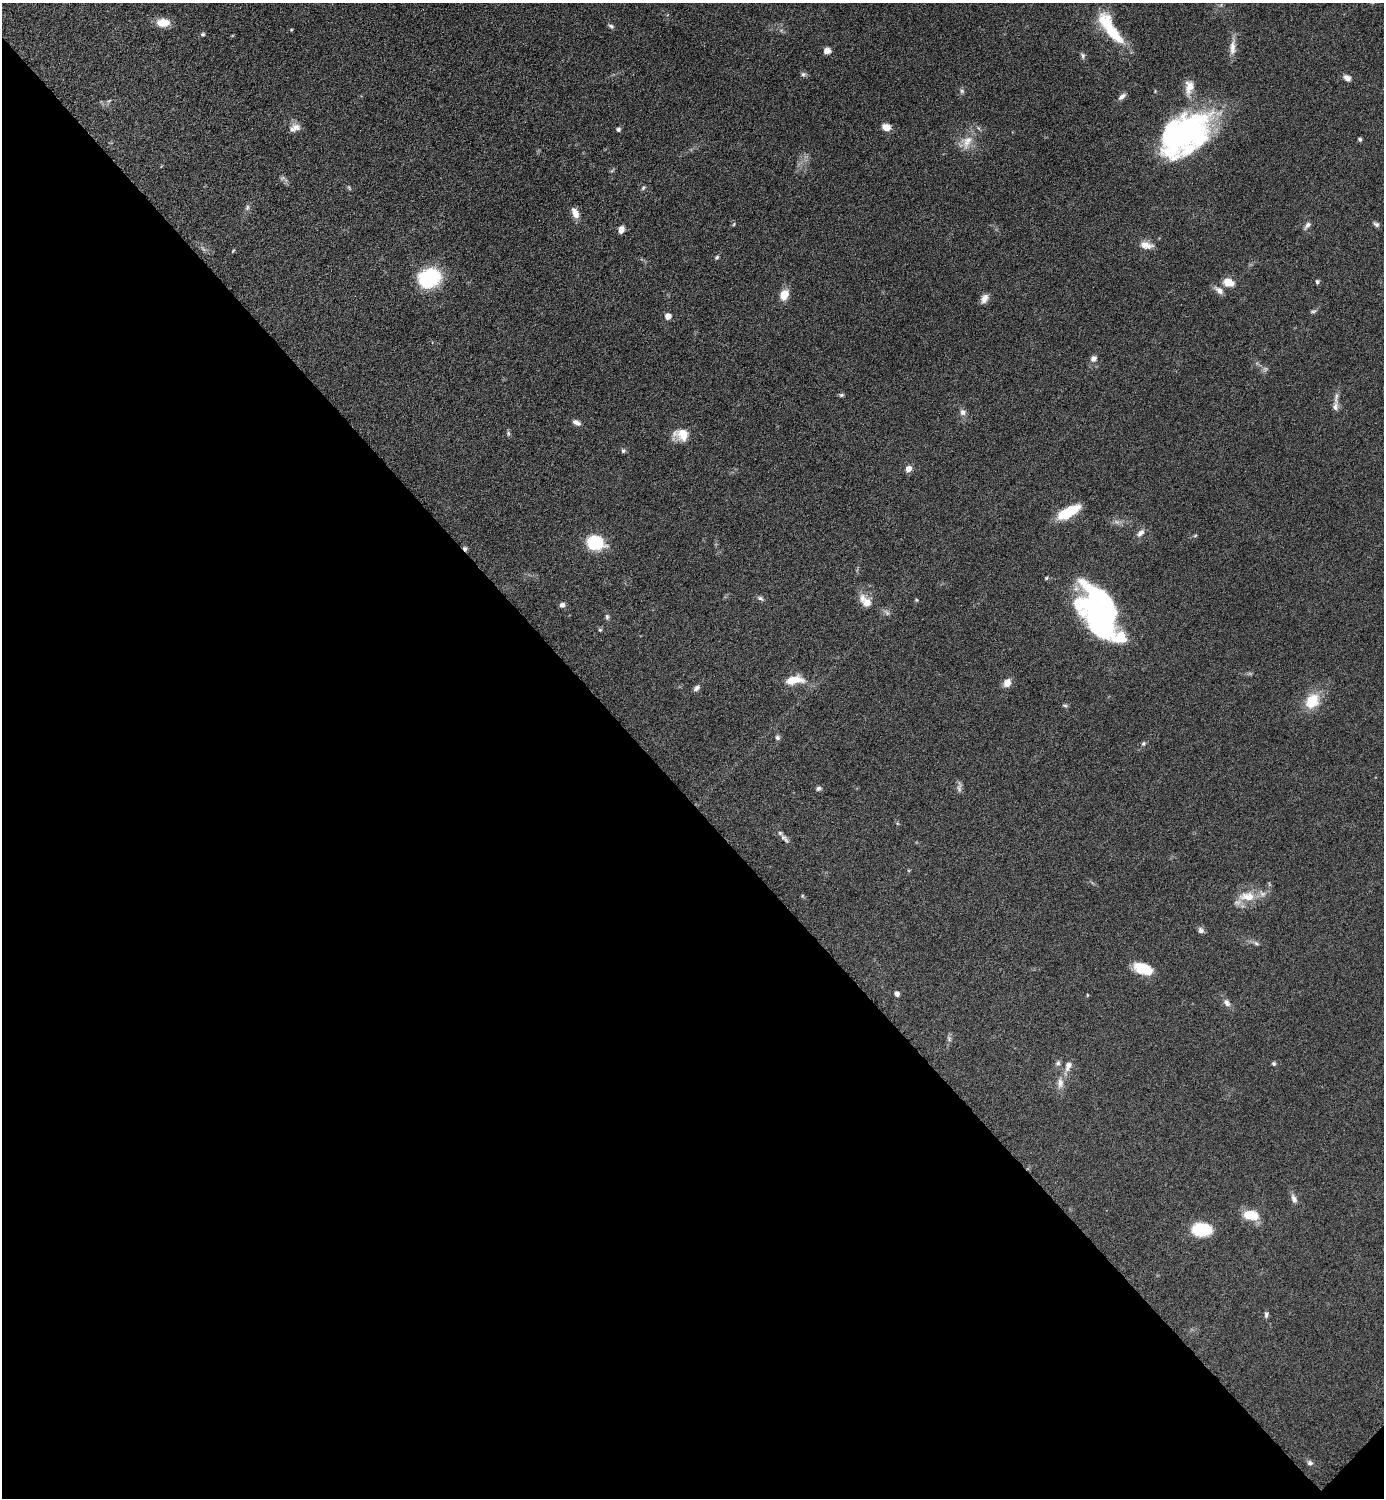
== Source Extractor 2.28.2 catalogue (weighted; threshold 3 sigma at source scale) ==
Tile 14 of 4 x 4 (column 2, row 4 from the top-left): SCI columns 1690-3071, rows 8-1503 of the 6002 x 6002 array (HDU 1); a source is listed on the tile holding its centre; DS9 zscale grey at full resolution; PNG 1386 x 1500 px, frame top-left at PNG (2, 3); no overlay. Shown black and unused: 47% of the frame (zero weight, under 6 of 12 exposures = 1% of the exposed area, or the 3 px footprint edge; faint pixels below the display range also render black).
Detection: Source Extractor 2.28.2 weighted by HDU 2 'WHT'; one run over the whole footprint, this tile lists its part. Background 0.0871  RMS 0.0038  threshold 0.0156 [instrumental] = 3 sigma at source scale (4.09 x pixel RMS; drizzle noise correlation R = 1.36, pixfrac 0.8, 0.05/0.05 arcsec/px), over >= 5 px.
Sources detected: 98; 3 too faint to see at this stretch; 3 inside a brighter object's white glare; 1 cosmic-ray / hot-pixel residue — not listed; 5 inside a brighter listed object's ellipse — not listed separately; the other 86 listed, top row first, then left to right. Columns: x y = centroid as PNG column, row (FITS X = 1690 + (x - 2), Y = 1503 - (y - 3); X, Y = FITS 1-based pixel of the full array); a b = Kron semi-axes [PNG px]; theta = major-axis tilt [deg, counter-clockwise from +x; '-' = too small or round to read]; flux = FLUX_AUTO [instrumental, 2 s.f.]
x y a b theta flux
163 23 14 9 2 5.6
611 26 7 5 -28 0.8
291 30 4 4 - 0.33
1113 33 36 12 -47 13
203 34 6 5 - 0.6
1233 47 23 8 87 3.4
827 51 6 6 - 2.5
1083 56 8 5 -68 0.84
803 74 7 6 - 0.83
1347 78 9 6 -37 2
1189 87 22 11 81 4.5
962 91 6 6 - 0.79
1122 96 12 6 39 1.4
886 127 10 7 -16 3.1
292 129 18 11 11 2.8
618 129 5 5 - 0.86
1183 134 64 33 37 79
1360 139 4 4 - 0.69
967 142 21 14 61 5.7
282 178 8 5 25 0.76
643 188 7 5 50 0.59
247 207 8 5 83 0.9
575 213 12 7 -65 3.4
734 224 5 3 - 0.36
1376 224 9 6 -33 0.96
1307 225 12 6 51 1.2
621 230 7 5 68 2.3
1146 245 18 9 -9 3
233 251 6 3 46 0.37
717 257 5 4 - 0.56
429 278 23 18 21 25
1228 282 13 9 -16 4.3
1317 282 5 5 - 0.72
1219 290 14 8 -38 2.1
784 295 9 7 69 6.7
984 299 11 7 59 2.2
1313 311 9 4 17 0.69
668 316 5 5 - 4
1093 358 9 7 49 1.5
841 395 6 5 - 0.66
1336 398 19 5 79 1.9
962 412 7 7 - 1.6
576 422 10 6 -29 1.6
508 433 8 4 83 0.6
681 435 19 14 -4 5.8
623 451 6 6 - 0.72
908 469 6 5 - 2.8
1068 512 23 9 28 15
1140 533 13 7 44 1.8
1195 536 6 3 20 0.41
595 543 11 9 -16 28
1046 578 5 4 - 0.54
760 598 9 5 -24 0.91
916 600 4 4 - 0.38
867 603 12 11 - 3.4
562 605 7 6 - 1.2
607 617 8 5 -89 0.78
1099 627 83 25 -59 53
600 630 5 4 - 0.48
794 680 21 9 7 6.7
1007 683 11 9 57 2.5
696 688 9 5 37 1.3
1312 701 18 14 56 9.6
1065 706 7 4 -22 0.57
777 738 7 6 - 0.85
1143 744 6 6 - 0.74
818 788 6 5 - 0.88
959 788 12 6 90 1.3
784 838 16 5 -48 1.5
802 896 5 4 - 0.39
1247 897 24 12 -1 7.3
1201 930 8 7 - 1.1
1256 943 8 5 -39 0.82
1143 968 21 11 -21 9.2
897 994 5 5 - 1.3
1227 1003 12 8 -53 1.8
949 1039 9 5 -64 0.88
1058 1063 7 6 - 0.91
1274 1064 5 5 - 0.64
1068 1066 13 8 69 2.5
1060 1083 15 9 87 2.8
1294 1199 12 6 -68 1.7
1250 1215 14 8 -11 9.8
1201 1229 18 12 -3 16
1266 1315 8 5 86 0.81
1310 1463 7 6 - 1.1